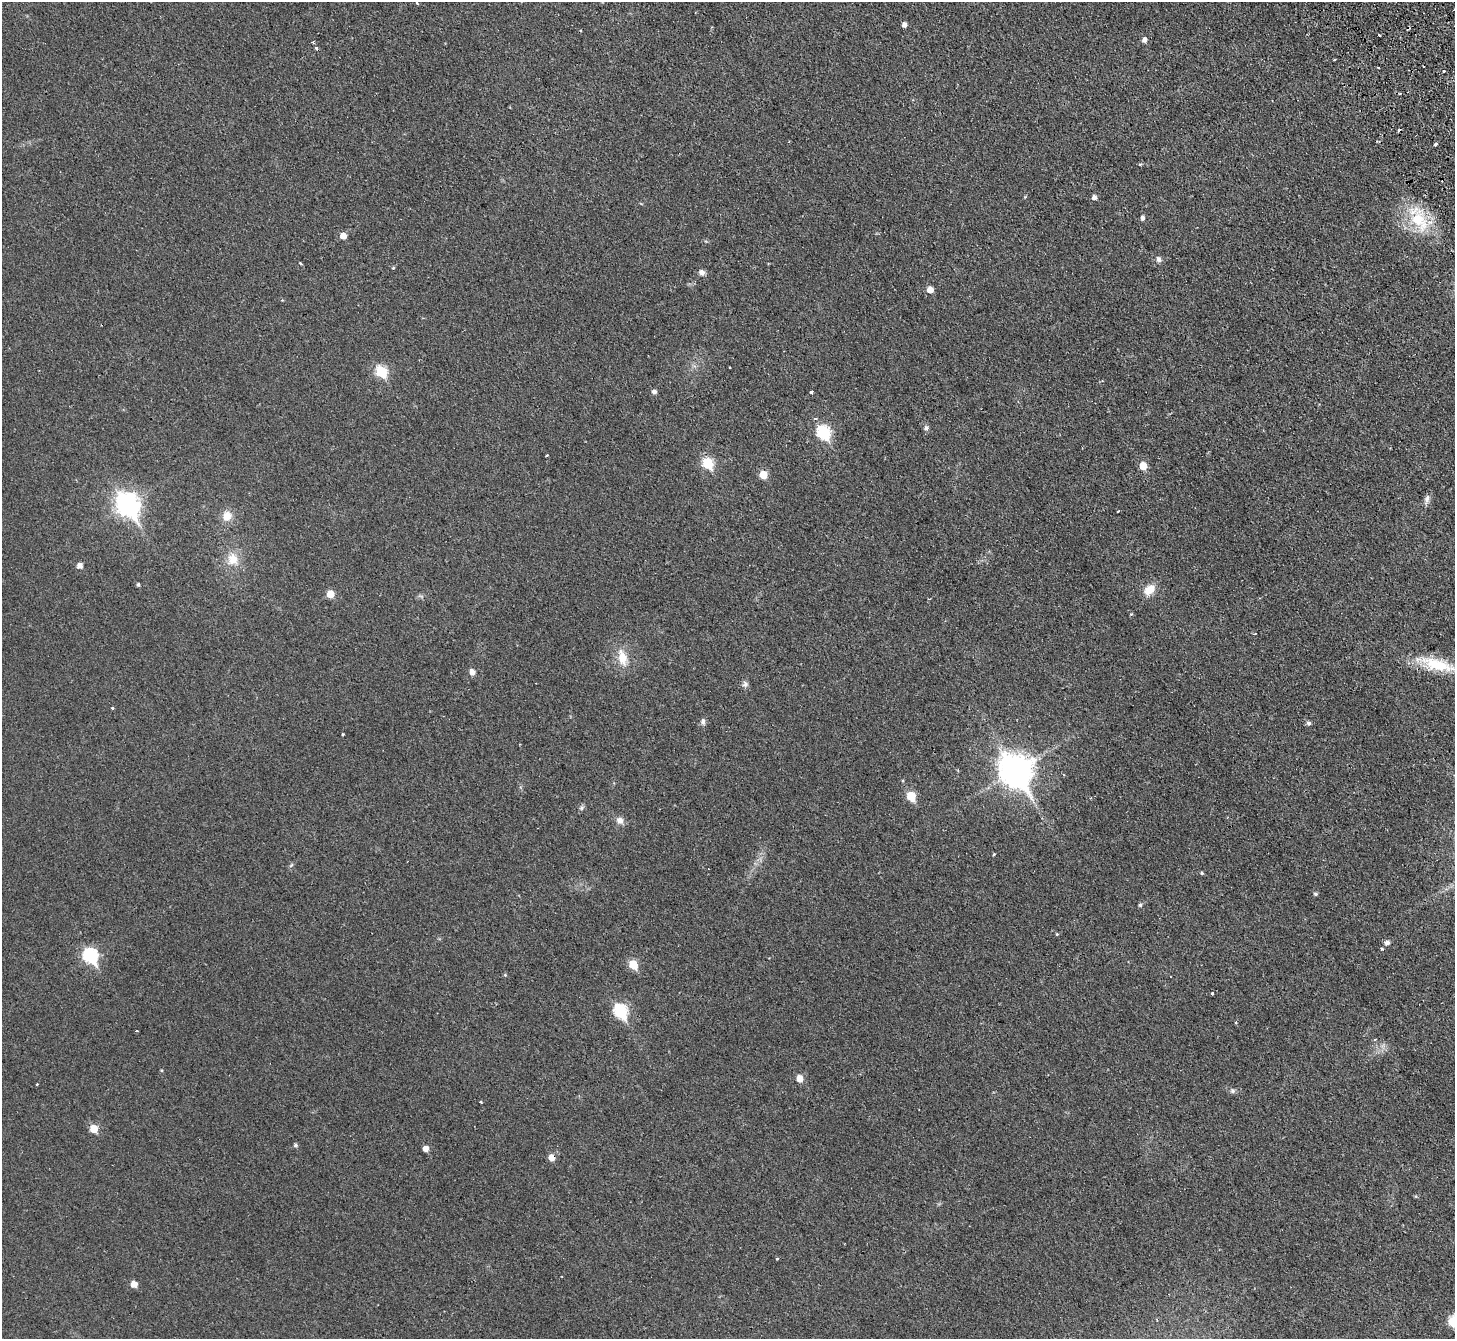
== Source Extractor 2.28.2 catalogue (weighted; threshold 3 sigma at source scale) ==
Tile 10 of 4 x 4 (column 2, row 3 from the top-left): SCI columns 1508-2960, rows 1668-3004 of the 5919 x 5874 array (HDU 1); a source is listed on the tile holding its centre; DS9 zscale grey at full resolution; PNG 1457 x 1341 px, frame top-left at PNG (2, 2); no overlay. Shown black and unused: <1% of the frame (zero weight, under 2 of 3 exposures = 3% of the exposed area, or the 3 px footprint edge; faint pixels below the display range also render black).
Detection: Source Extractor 2.28.2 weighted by HDU 2 'WHT'; one run over the whole footprint, this tile lists its part. Background 0.0344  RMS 0.0052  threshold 0.0234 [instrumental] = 3 sigma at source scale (4.5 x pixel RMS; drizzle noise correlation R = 1.50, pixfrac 1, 0.05/0.05 arcsec/px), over >= 5 px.
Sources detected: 84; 5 cosmic-ray / hot-pixel residue — not listed; the other 79 listed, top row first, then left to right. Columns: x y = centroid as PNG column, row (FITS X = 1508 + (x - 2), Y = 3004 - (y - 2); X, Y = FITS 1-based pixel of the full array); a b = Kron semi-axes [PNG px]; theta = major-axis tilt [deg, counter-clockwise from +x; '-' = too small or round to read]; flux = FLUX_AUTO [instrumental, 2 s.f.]
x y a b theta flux
417 3 3 3 - 0.56
904 25 5 5 - 2.3
1379 35 3 2 - 0.79
1144 40 6 5 - 1.9
316 48 4 3 - 1.1
1334 60 3 2 - 0.63
1444 71 3 2 - 0.66
1400 93 4 2 - 0.52
1435 144 4 3 - 2.2
1140 164 5 3 - 0.52
1025 197 5 3 - 0.46
1094 197 5 5 - 2
1142 218 5 4 - 1.6
1419 220 36 22 -57 24
343 236 5 5 - 4.2
1159 259 6 5 - 1.9
300 264 4 3 - 0.59
393 268 4 4 - 0.49
702 273 6 6 - 2.5
930 290 6 6 - 3.9
730 367 3 2 - 0.51
381 372 7 6 - 31
654 392 5 5 - 1.7
811 392 3 3 - 1.2
815 419 5 3 - 0.78
926 428 6 6 - 1.5
824 432 8 6 -54 54
547 455 3 2 - 0.45
708 463 7 6 - 31
1143 466 6 5 - 8.3
763 475 6 5 - 9.2
1427 499 14 6 76 2.1
128 505 11 8 -58 320
1118 511 3 2 - 0.53
227 516 13 12 - 5.3
233 559 18 16 81 8.6
80 566 5 5 - 2.9
138 585 4 4 - 0.89
1149 590 14 9 35 6.8
330 594 5 5 - 8.4
1131 614 4 3 - 0.62
622 657 23 12 -76 8.7
1437 664 52 14 -16 20
472 672 5 5 - 3.3
745 684 8 7 - 1.7
112 708 3 3 - 1.1
703 721 8 6 -80 1.5
1309 723 6 5 - 1.2
342 734 3 3 - 0.99
1016 770 13 10 -55 790
911 796 6 5 - 15
582 808 7 5 61 1.1
620 821 10 9 - 2.9
994 854 4 3 - 0.52
291 865 7 4 45 0.76
1202 873 5 4 - 0.66
1316 894 5 4 - 0.87
1140 905 5 4 - 1
1057 934 4 4 - 0.46
1387 943 5 5 - 2
1382 949 4 4 - 0.67
91 956 8 7 - 73
633 965 6 5 - 16
505 975 4 4 - 0.61
1212 993 3 3 - 1.6
620 1011 8 6 -60 55
1235 1022 3 3 - 0.62
137 1031 3 2 - 0.48
800 1078 7 6 - 4.3
1232 1091 7 6 - 1.2
481 1102 3 2 - 0.49
94 1129 6 5 - 9.6
295 1145 5 5 - 0.95
426 1149 5 5 - 3.2
551 1157 6 6 - 4.2
1416 1196 5 3 - 0.44
777 1259 3 3 - 1.2
134 1284 5 5 - 5
1454 1322 7 6 - 29
Overlapping masked pixels (flux is a lower limit): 2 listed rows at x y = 1437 664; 551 1157
Isophote crosses this tile's border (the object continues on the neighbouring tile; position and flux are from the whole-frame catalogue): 2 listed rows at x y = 1437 664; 1454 1322